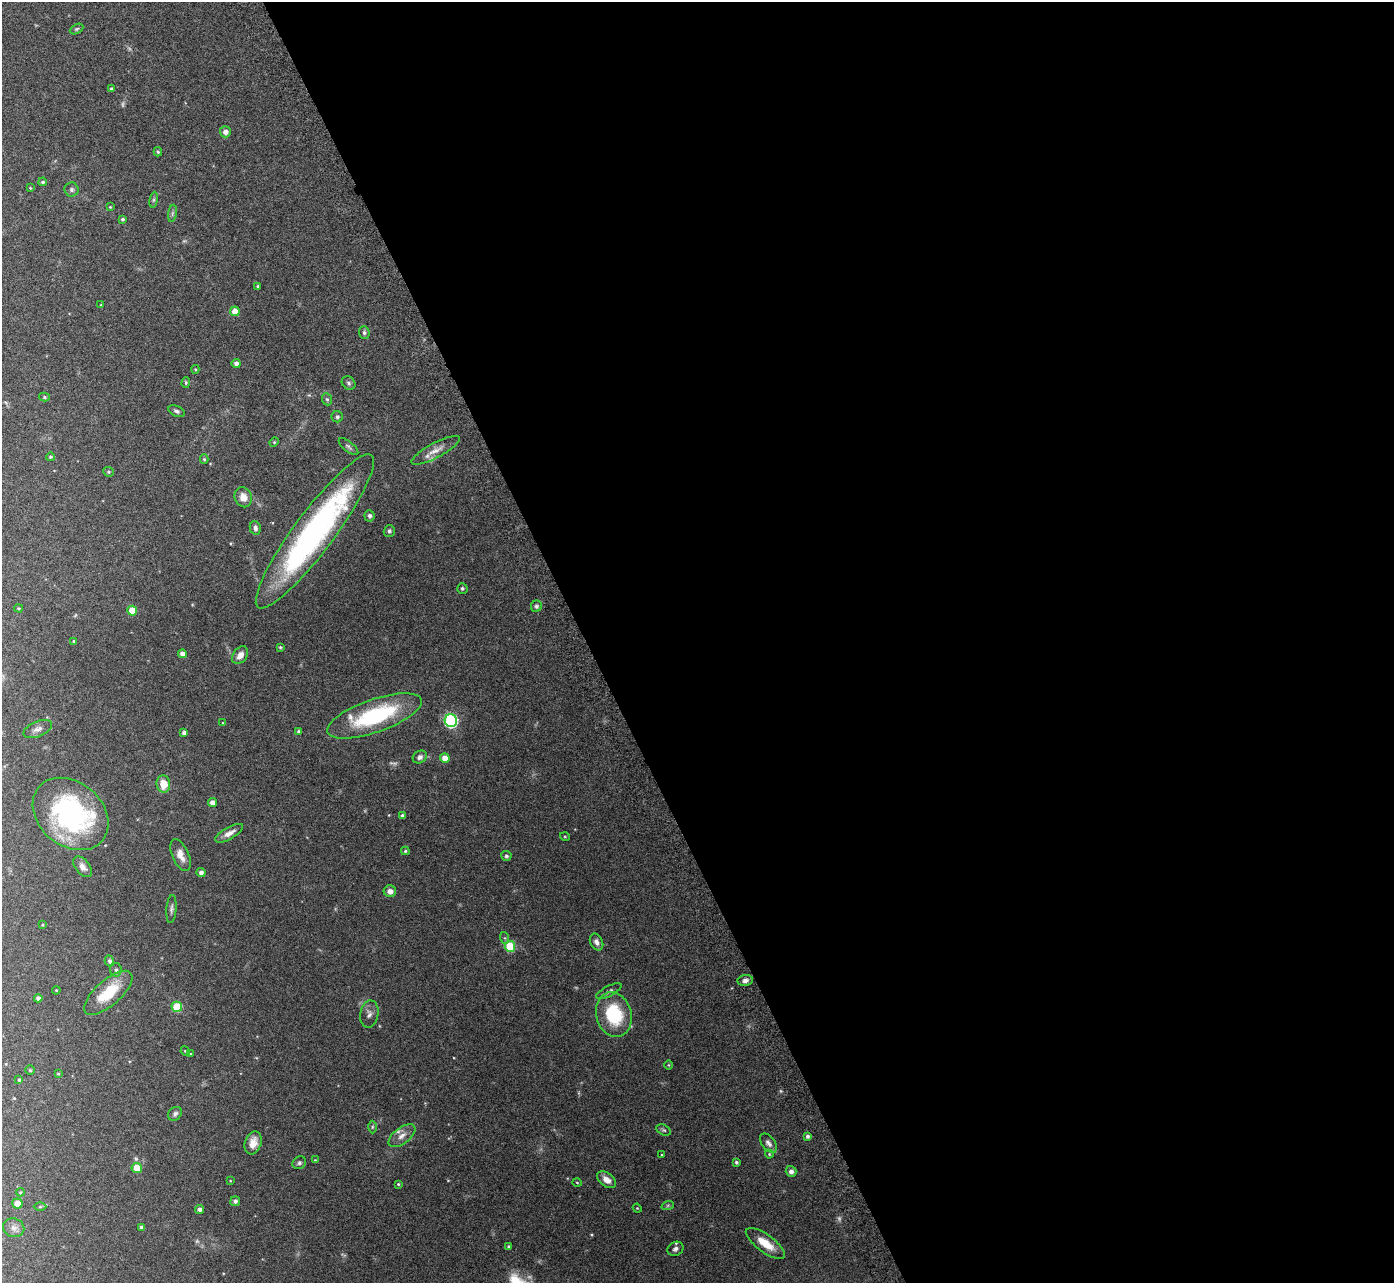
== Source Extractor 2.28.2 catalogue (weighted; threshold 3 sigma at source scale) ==
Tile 8 of 4 x 4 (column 4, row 2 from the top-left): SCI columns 4222-5613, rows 2752-4032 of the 5657 x 5637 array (HDU 1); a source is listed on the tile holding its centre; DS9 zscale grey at full resolution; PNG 1396 x 1285 px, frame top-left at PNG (2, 2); each listed source drawn as its Kron ellipse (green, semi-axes under 4 px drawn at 4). Shown black and unused: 58% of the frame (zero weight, under 4 of 7 exposures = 4% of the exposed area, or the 3 px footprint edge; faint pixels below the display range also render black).
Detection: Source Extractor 2.28.2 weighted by HDU 2 'WHT'; one run over the whole footprint, this tile lists its part. Background 0.0744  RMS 0.0036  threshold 0.0149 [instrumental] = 3 sigma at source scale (4.09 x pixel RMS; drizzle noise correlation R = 1.36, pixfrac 0.8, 0.05/0.05 arcsec/px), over >= 5 px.
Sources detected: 123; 7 too faint to see at this stretch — neither listed nor drawn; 3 inside a brighter listed object's ellipse — not listed separately; the other 113 listed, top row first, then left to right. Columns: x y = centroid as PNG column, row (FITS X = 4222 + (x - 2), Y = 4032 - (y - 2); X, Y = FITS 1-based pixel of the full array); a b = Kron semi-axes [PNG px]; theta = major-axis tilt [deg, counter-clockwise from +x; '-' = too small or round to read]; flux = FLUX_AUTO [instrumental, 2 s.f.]
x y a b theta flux
76 29 7 4 27 0.55
111 89 4 3 - 0.64
225 132 5 5 - 1.6
158 152 4 3 - 0.44
43 182 4 4 - 0.62
30 188 4 3 - 0.27
72 190 7 7 - 0.81
154 200 8 4 81 0.51
110 207 3 3 - 0.29
172 213 8 4 81 0.67
122 219 3 3 - 0.53
258 286 3 3 - 0.47
101 305 3 3 - 0.25
235 311 5 5 - 3.3
364 332 6 5 - 0.74
236 363 4 4 - 1.1
195 369 4 4 - 0.38
186 383 5 4 - 0.43
349 383 7 6 - 0.76
44 397 5 4 - 0.47
327 399 6 5 - 0.5
177 411 9 5 -24 0.8
337 417 5 5 - 0.79
274 442 5 4 - 0.38
348 447 12 5 -39 0.79
436 450 27 7 28 3.1
50 457 4 4 - 0.49
204 459 5 4 - 0.41
108 472 5 5 - 0.44
243 497 10 8 -68 2.7
370 516 6 5 - 0.79
255 528 7 5 -77 1
315 531 95 20 53 93
389 531 6 5 - 0.67
462 588 5 5 - 0.51
536 606 6 5 - 0.61
19 608 4 3 - 0.39
132 611 5 5 - 5.7
74 641 3 3 - 0.42
280 647 3 3 - 0.38
182 654 4 4 - 1.6
240 655 10 7 53 2.2
374 716 50 16 19 32
451 720 6 6 - 47
223 723 4 3 - 0.27
38 729 15 7 23 1.7
298 731 3 3 - 0.56
184 733 4 4 - 1.2
420 757 7 6 - 1.1
445 758 5 4 - 3.5
163 784 8 6 -84 5.1
212 803 4 4 - 1.9
71 814 41 32 -40 46
402 816 4 3 - 0.9
229 833 16 6 29 2.1
565 837 5 3 - 0.28
405 851 4 3 - 0.44
181 855 17 8 -66 3.1
506 856 5 5 - 0.67
83 867 12 7 -52 1.9
201 872 4 4 - 1.2
390 891 6 6 - 1.7
171 909 14 5 86 1
42 925 3 3 - 0.31
505 938 6 4 -71 0.44
596 942 9 6 -65 1.3
510 946 5 5 - 14
109 961 5 4 - 0.77
116 970 7 6 - 0.87
745 980 8 5 8 1.2
56 990 4 4 - 0.3
609 991 14 5 27 1.1
108 993 30 12 41 11
38 998 4 4 - 1.2
177 1007 5 5 - 12
369 1014 13 9 81 1.7
614 1014 22 17 -75 18
185 1051 5 4 - 0.33
190 1054 4 3 - 0.31
668 1065 5 3 - 0.27
30 1070 5 5 - 0.45
58 1074 4 4 - 0.31
19 1080 4 3 - 0.42
175 1114 8 6 46 0.89
372 1127 6 4 89 0.49
664 1130 8 5 -26 0.58
402 1136 16 8 37 2.3
807 1136 4 4 - 0.89
253 1143 12 8 72 3.2
768 1143 11 6 -51 1.2
769 1154 4 4 - 0.3
662 1155 3 3 - 0.24
315 1160 4 4 - 0.27
736 1162 4 3 - 0.53
299 1163 7 6 - 0.81
137 1168 5 5 - 5.1
791 1171 5 5 - 1.1
607 1180 11 6 -35 2.3
230 1181 3 2 - 0.2
577 1183 4 3 - 0.29
398 1184 3 3 - 0.3
20 1192 4 3 - 0.32
235 1201 5 4 - 0.95
17 1203 5 5 - 2.5
668 1205 6 4 19 0.42
40 1207 6 4 1 0.41
637 1208 4 3 - 0.27
199 1209 4 4 - 1.1
141 1227 3 3 - 0.83
14 1228 11 9 -21 1.6
765 1243 23 8 -36 5.5
509 1247 3 3 - 0.52
675 1249 8 6 27 1.1